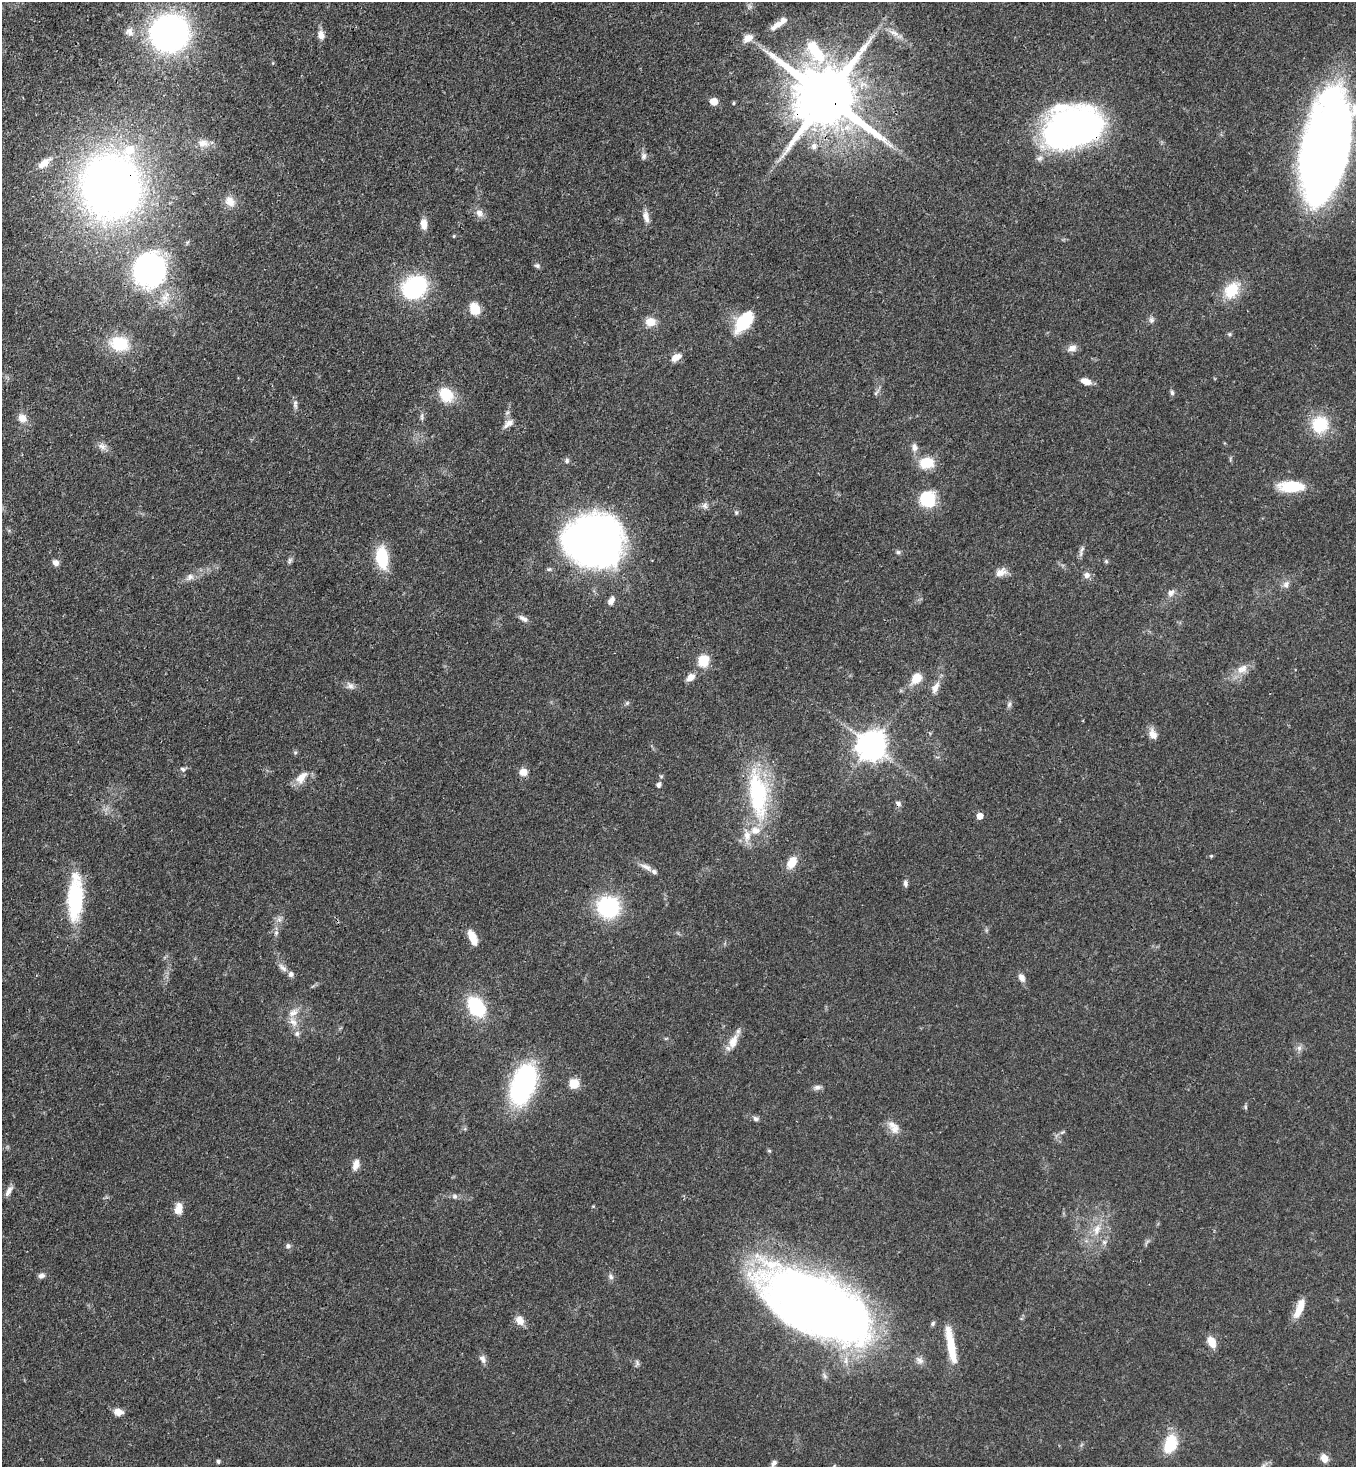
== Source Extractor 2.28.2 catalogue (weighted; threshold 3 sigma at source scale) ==
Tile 11 of 4 x 4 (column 3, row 3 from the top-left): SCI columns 3070-4423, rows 1525-2989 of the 6000 x 5978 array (HDU 1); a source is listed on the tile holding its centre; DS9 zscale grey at full resolution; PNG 1358 x 1469 px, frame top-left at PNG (2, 2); no overlay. Shown black and unused: <1% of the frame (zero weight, under 3 of 4 exposures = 7% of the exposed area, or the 3 px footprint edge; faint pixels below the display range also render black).
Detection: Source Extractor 2.28.2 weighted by HDU 2 'WHT'; one run over the whole footprint, this tile lists its part. Background 0.0664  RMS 0.0036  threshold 0.0162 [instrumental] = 3 sigma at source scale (4.5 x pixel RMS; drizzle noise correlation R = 1.50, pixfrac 1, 0.05/0.05 arcsec/px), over >= 5 px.
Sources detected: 138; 8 inside a brighter listed object's ellipse — not listed separately; the other 130 listed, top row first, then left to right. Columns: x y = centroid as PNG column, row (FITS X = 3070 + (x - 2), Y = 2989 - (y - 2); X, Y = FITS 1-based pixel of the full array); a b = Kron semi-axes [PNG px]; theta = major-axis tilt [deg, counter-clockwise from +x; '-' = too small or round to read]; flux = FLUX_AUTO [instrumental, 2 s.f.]
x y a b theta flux
783 20 19 9 37 2.8
129 32 12 11 - 2.4
169 33 24 22 19 170
894 33 16 7 -28 2.7
321 35 11 8 -78 2.6
748 38 14 9 32 3.2
816 52 35 16 -57 17
273 63 5 3 - 0.29
826 97 20 16 -36 3600
714 101 7 6 - 3.8
734 103 4 4 - 0.44
1073 127 40 29 7 200
203 143 16 11 -1 3.3
814 146 10 9 - 2.1
1326 149 87 35 78 410
643 156 9 6 68 1.2
44 163 17 8 39 3.8
111 186 50 46 -83 260
230 201 15 11 -48 3.7
479 213 12 10 -52 2.3
646 217 15 7 -75 2.4
424 224 12 7 -87 3.5
454 236 5 3 - 0.31
537 266 8 5 -18 0.84
149 270 36 33 60 76
414 287 22 16 38 44
1231 290 22 16 54 11
475 309 11 9 -66 7.7
1151 320 8 7 - 1.2
651 322 13 10 -3 4.1
744 322 26 14 52 16
1229 334 5 5 - 0.55
119 344 24 19 -11 14
1072 348 13 8 17 2.2
676 357 13 7 32 3.3
1086 381 12 6 -20 3.1
876 393 8 4 53 0.74
1172 393 7 5 -83 0.86
446 394 21 16 -52 8.6
295 404 14 5 -86 1.2
422 417 11 4 -90 0.94
22 418 12 10 -35 3.2
508 423 15 7 37 2.3
1320 424 22 21 - 14
102 446 13 8 -19 2
914 447 12 7 -88 1.9
567 461 7 5 -78 0.79
926 463 15 11 8 9.7
1291 486 31 13 0 12
928 499 14 13 - 19
705 505 9 7 88 1.4
736 513 6 5 - 0.59
594 541 51 45 -10 180
1081 551 18 5 72 1.3
898 552 6 6 - 0.7
382 558 21 11 -82 17
290 560 9 5 72 0.87
1106 561 6 5 - 0.54
55 563 8 7 - 1.7
1001 572 16 10 23 3
1087 575 8 7 - 1.8
190 577 10 8 40 2
1286 585 11 8 76 1.9
1171 593 9 7 20 1.8
611 601 10 6 61 2
523 619 13 6 -29 1.7
703 661 13 11 78 7.8
1242 669 16 11 25 4.1
691 677 10 7 40 2.8
916 678 9 7 52 8.7
350 686 13 7 -44 1.6
935 688 16 8 64 3.1
627 703 7 4 45 0.62
1009 704 9 5 63 0.95
1153 734 13 9 -67 2.9
872 746 9 9 - 550
183 769 7 6 - 0.87
523 772 9 8 - 3.3
301 777 20 11 50 4.4
658 785 6 5 - 1.1
758 793 63 23 -82 39
898 804 7 6 - 1.3
980 816 5 5 - 4
1211 856 4 4 - 0.45
792 862 14 9 58 5.5
646 867 17 7 -24 2.4
905 883 9 5 -77 1
75 898 48 15 88 30
608 907 23 21 -23 31
279 919 8 6 45 1.3
276 933 8 6 87 1
472 937 18 8 -66 5
283 968 15 6 -41 1.9
1021 978 11 7 -62 2.1
476 1007 17 12 -55 27
293 1013 14 10 28 3.2
297 1033 8 7 - 1.2
733 1041 23 11 66 4.6
1299 1048 8 7 - 1.4
523 1084 29 16 71 81
574 1084 6 5 - 19
817 1087 10 7 17 1.3
1245 1107 6 4 -89 0.56
756 1119 8 6 -14 1
895 1129 14 13 - 3.4
1062 1132 7 4 19 0.62
769 1151 5 5 - 0.47
356 1165 15 8 73 2.7
9 1191 15 6 61 1.9
455 1196 7 7 - 1.1
178 1209 15 9 79 3.4
1097 1229 15 9 73 4.2
1104 1242 6 6 - 1
288 1246 7 7 - 0.96
41 1276 9 6 7 1.3
611 1277 8 6 -66 1.2
817 1304 81 37 -28 530
1299 1308 24 8 69 6.3
520 1320 12 9 -54 3.2
933 1323 7 5 49 0.7
1211 1342 13 8 -63 4.5
951 1345 43 8 -80 12
483 1359 12 8 -58 1.7
919 1360 12 8 -40 2
637 1362 9 5 -65 0.86
118 1412 11 8 -9 2.8
1170 1444 20 12 71 13
1324 1458 10 8 -57 3
218 1461 5 4 - 0.82
774 1463 11 6 57 1.3
Overlapping masked pixels (flux is a lower limit): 4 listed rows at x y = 826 97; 1073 127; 111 186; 898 804
Isophote crosses this tile's border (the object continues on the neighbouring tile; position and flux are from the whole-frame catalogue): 1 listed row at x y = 774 1463